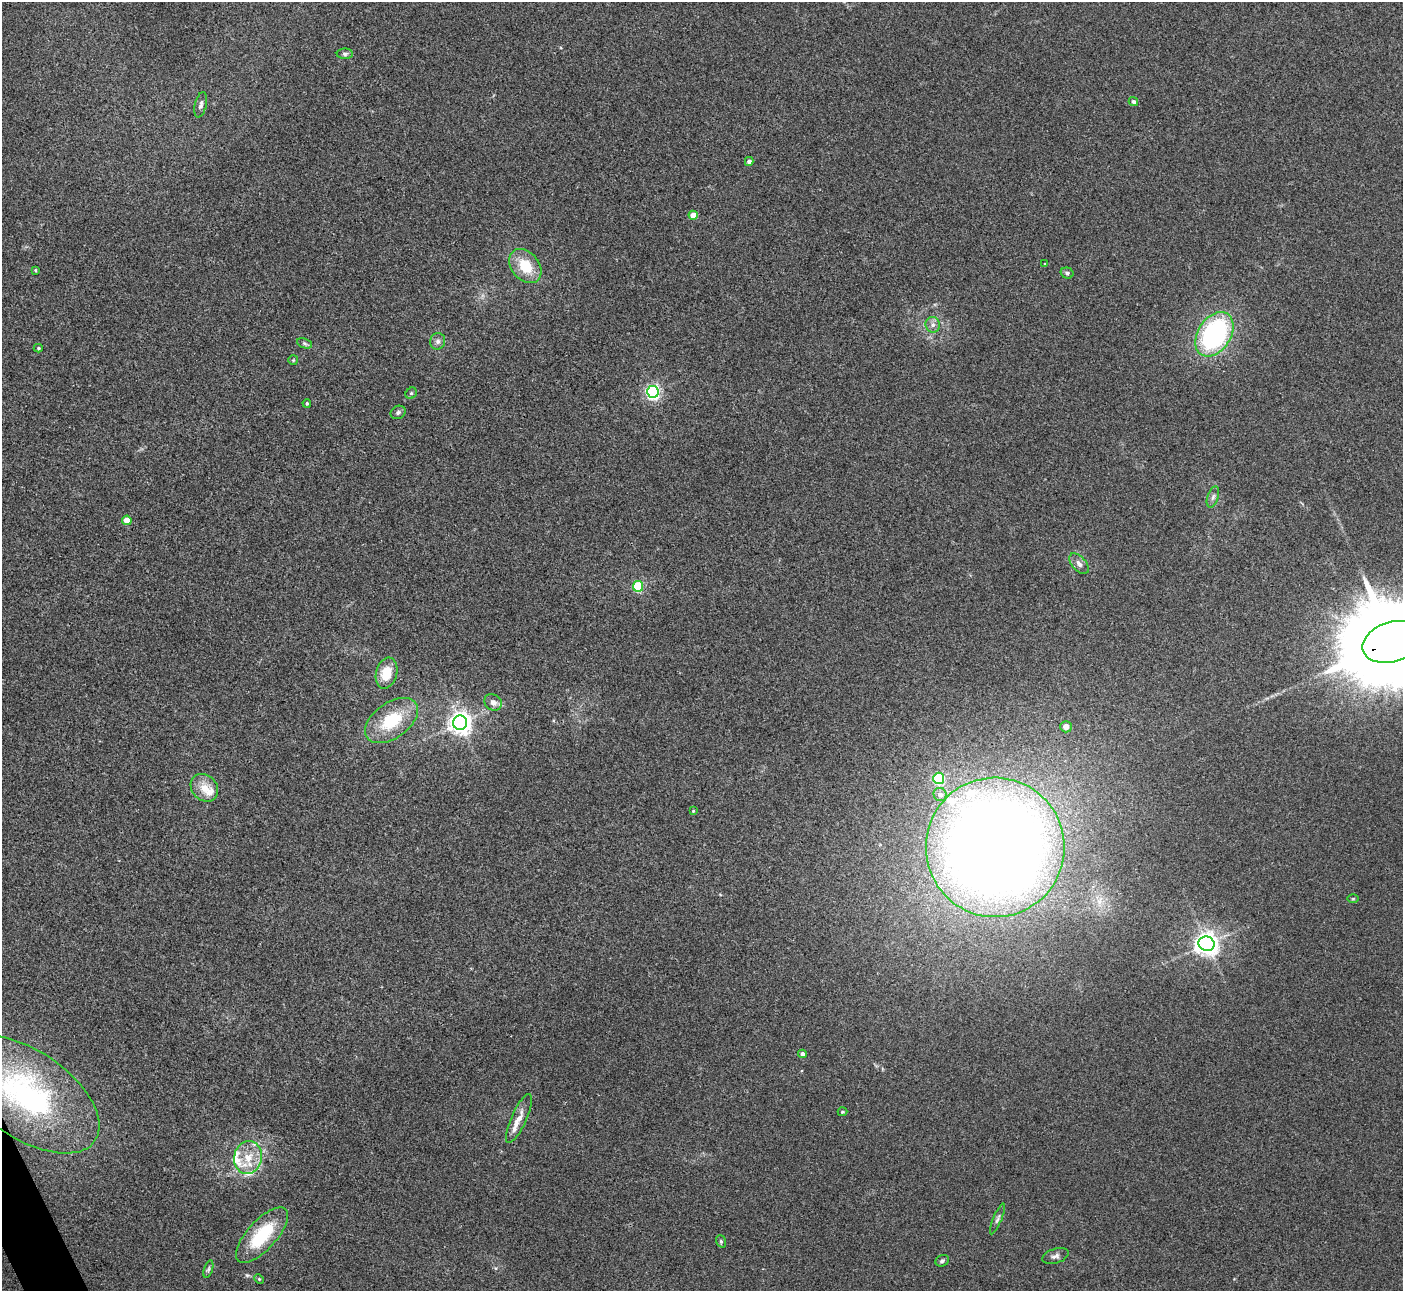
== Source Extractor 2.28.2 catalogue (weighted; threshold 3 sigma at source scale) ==
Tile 7 of 4 x 4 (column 3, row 2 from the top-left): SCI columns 2802-4202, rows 2729-4017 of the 5603 x 5591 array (HDU 1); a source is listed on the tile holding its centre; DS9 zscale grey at full resolution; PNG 1405 x 1293 px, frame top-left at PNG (2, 2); each listed source drawn as its Kron ellipse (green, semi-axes under 4 px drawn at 4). Shown black and unused: <1% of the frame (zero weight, under 3 of 4 exposures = <1% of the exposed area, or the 3 px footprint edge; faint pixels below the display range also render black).
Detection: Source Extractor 2.28.2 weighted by HDU 2 'WHT'; one run over the whole footprint, this tile lists its part. Background 0.106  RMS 0.0063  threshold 0.0281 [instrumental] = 3 sigma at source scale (4.5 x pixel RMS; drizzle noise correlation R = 1.50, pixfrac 1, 0.05/0.05 arcsec/px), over >= 5 px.
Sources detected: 54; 6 inside a brighter listed object's ellipse — not listed separately; the other 48 listed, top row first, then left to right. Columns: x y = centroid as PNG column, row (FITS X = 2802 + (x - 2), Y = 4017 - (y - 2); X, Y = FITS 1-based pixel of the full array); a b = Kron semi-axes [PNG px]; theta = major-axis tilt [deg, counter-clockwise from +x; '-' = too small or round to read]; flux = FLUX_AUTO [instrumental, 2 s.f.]
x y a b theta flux
345 54 8 5 0 1.4
1133 102 5 4 - 1.7
201 105 13 6 76 2.2
749 161 4 4 - 2.7
693 215 4 4 - 8.1
1045 264 4 3 - 0.5
525 266 19 13 -50 17
35 270 4 3 - 0.68
1067 273 6 5 - 1.4
933 325 8 7 - 2.5
1214 334 24 16 57 100
438 341 8 7 - 2.3
305 343 8 4 -20 1.3
38 348 4 4 - 0.86
293 360 5 5 - 0.75
653 392 6 6 - 160
411 393 6 5 - 0.95
307 403 4 3 - 0.79
398 412 8 6 29 1.6
1213 497 11 5 71 2.2
127 520 5 4 - 11
1079 564 12 7 -50 3.1
638 586 5 5 - 43
1392 642 30 20 18 16000
386 673 16 10 74 15
493 702 9 7 -37 3.6
391 721 30 18 35 28
460 723 7 7 - 500
1066 727 6 5 - 4.5
939 778 5 5 - 52
204 788 15 12 -47 9.3
940 795 7 6 - 3.3
693 811 3 3 - 0.52
995 847 70 69 - 1200
1353 899 5 3 - 0.6
1207 944 8 7 - 570
802 1054 4 4 - 3
27 1094 83 43 -34 130
842 1112 5 4 - 0.92
519 1119 26 7 66 7.1
248 1158 16 14 82 14
997 1219 16 4 67 2
262 1235 35 14 48 34
721 1241 6 4 -70 0.95
1055 1256 13 7 18 2.6
942 1261 7 5 27 1.2
208 1269 9 4 71 1.3
259 1279 5 3 - 0.64
Overlapping masked pixels (flux is a lower limit): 1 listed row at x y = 1392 642
Isophote crosses this tile's border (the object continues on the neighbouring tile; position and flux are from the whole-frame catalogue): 2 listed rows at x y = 1392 642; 27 1094